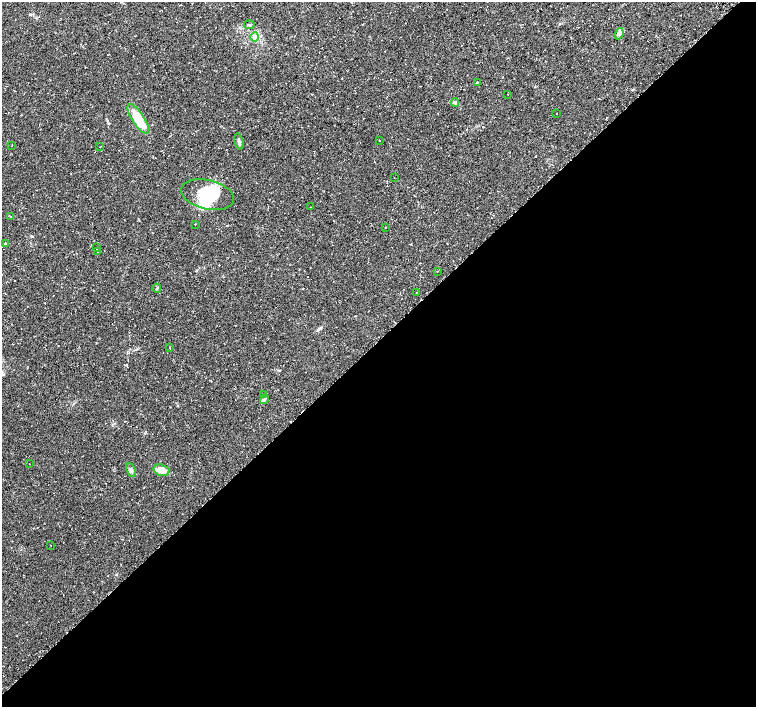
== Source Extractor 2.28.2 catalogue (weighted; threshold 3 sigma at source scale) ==
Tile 15 of 4 x 4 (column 3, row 4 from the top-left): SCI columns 3056-4562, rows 196-1605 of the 6070 x 6056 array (HDU 1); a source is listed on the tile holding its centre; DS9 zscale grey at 2 x 2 block average (1 PNG px = mean of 2 x 2 image px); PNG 758 x 709 px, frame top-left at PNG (2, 2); each listed source drawn as its Kron ellipse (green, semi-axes under 4 px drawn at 4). Shown black and unused: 52% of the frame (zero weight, under 2 of 3 exposures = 2% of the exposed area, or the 3 px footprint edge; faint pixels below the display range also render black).
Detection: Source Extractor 2.28.2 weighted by HDU 2 'WHT'; one run over the whole footprint, this tile lists its part. Background 0.11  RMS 0.0079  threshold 0.0356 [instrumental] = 3 sigma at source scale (4.5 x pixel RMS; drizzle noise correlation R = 1.50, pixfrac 1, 0.0396/0.0396 arcsec/px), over >= 5 px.
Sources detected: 38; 3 inside a brighter object's white glare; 3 cosmic-ray / hot-pixel residue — neither listed nor drawn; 1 inside a brighter listed object's ellipse — not listed separately; the other 31 listed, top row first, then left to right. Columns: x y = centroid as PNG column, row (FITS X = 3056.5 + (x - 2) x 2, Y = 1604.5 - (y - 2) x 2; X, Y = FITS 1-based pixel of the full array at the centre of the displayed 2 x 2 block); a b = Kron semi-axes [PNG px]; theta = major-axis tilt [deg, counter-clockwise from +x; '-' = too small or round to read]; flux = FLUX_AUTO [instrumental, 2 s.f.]
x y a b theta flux
249 25 5 3 - 2.1
619 34 6 4 68 6.4
255 37 5 3 - 3.8
478 82 3 2 - 1.3
508 94 2 2 - 1.5
455 103 4 4 - 2.7
556 113 2 2 - 0.83
138 119 17 6 -56 45
380 141 2 2 - 0.7
239 142 8 3 -77 3.8
12 146 2 2 - 3.2
100 147 2 2 - 0.64
394 178 2 2 - 0.67
207 195 27 14 -13 63
311 207 2 2 - 0.86
11 217 2 2 - 4.3
195 224 2 2 - 3.9
385 228 2 2 - 0.67
5 244 4 2 - 1.2
97 247 2 2 - 3.3
97 251 2 2 - 200
437 271 2 2 - 0.77
157 288 4 2 - 1.7
416 293 2 2 - 2.9
170 348 2 2 - 0.84
263 395 2 2 - 1.1
264 399 5 3 - 3
29 464 2 2 - 0.44
131 470 7 4 -64 4.9
161 470 8 5 -15 16
50 545 2 2 - 0.86
Diffuse or blended objects may show on this block-average render without a row.